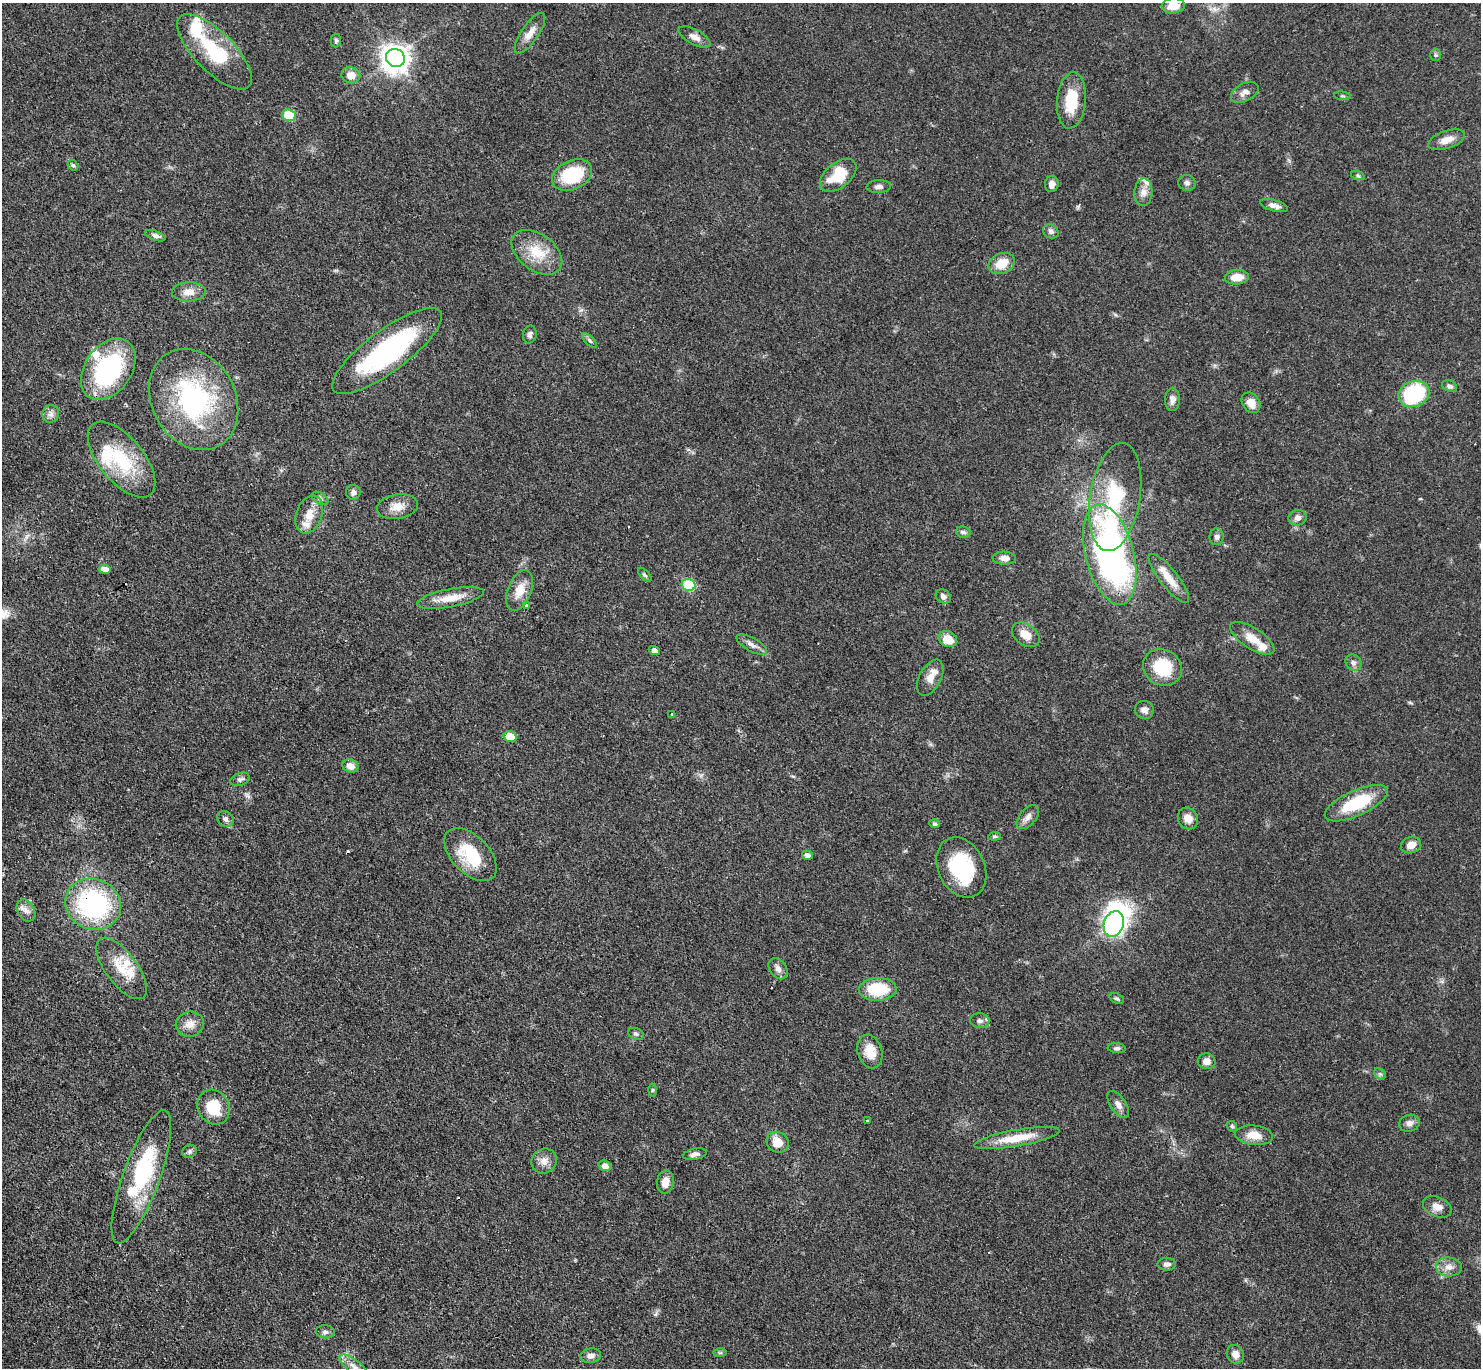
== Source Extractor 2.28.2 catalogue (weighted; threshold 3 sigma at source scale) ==
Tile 7 of 4 x 4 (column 3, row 2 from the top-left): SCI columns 2960-4438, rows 3030-4395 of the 5921 x 5916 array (HDU 1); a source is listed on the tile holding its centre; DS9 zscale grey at full resolution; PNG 1483 x 1370 px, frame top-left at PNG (2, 3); each listed source drawn as its Kron ellipse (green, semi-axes under 4 px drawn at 4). Shown black and unused: <1% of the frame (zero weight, under 3 of 4 exposures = <1% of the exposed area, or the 3 px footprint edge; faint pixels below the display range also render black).
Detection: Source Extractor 2.28.2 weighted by HDU 2 'WHT'; one run over the whole footprint, this tile lists its part. Background 0.0763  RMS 0.004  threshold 0.0181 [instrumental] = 3 sigma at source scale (4.5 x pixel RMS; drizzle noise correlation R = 1.50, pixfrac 1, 0.05/0.05 arcsec/px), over >= 5 px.
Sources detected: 128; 1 inside a brighter object's white glare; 1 cosmic-ray / hot-pixel residue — neither listed nor drawn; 9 inside a brighter listed object's ellipse — not listed separately; the other 117 listed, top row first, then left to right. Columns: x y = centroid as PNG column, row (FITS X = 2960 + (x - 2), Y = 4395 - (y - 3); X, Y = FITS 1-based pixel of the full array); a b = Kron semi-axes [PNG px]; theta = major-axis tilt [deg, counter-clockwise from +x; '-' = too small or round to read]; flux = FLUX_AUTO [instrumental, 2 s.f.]
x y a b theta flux
1173 6 11 7 4 5.9
530 33 24 8 56 4.2
694 37 17 7 -28 2.9
336 40 7 5 -89 0.66
214 52 49 20 -45 26
1436 55 6 5 - 0.67
395 58 9 8 - 500
351 75 9 8 - 3.7
1245 92 15 9 29 2.7
1342 96 8 3 -5 0.53
1071 100 28 14 85 14
289 115 7 5 -17 18
1447 140 19 9 19 4
73 165 6 4 -41 0.6
572 175 21 14 24 22
838 175 21 12 38 14
1358 176 7 4 -19 0.66
1187 183 8 8 - 1.4
1052 184 8 7 - 2.1
879 187 12 6 3 1.7
1143 192 14 9 87 3.1
1274 206 14 5 -16 2.5
1051 231 8 6 -29 1.3
155 236 11 4 -20 1.3
537 252 28 18 -37 12
1002 263 14 10 25 7.7
1237 277 12 7 5 5.9
189 292 17 9 2 4.1
530 335 9 6 78 1.2
590 341 10 4 -45 0.9
387 351 66 21 36 65
108 369 34 23 54 50
1450 386 8 5 -25 1.2
1414 394 16 12 21 37
1172 399 11 7 88 2.1
194 400 53 42 -61 64
1251 403 11 8 -56 4.4
51 414 9 8 - 1.8
121 459 45 22 -50 25
353 492 7 7 - 1.4
1115 497 54 25 81 31
320 498 9 5 -30 1.1
397 507 21 12 9 5.2
309 515 19 13 70 6
1298 518 9 8 - 2.2
963 532 7 5 -16 0.98
1217 537 8 7 - 1.2
1110 555 51 24 -76 180
1004 558 12 6 -2 2.1
105 569 6 4 -10 3.1
645 575 8 4 -45 0.74
1169 578 30 9 -52 6.4
689 585 7 5 -16 28
520 590 21 11 67 6.2
943 596 8 6 -38 1.6
450 598 34 9 11 7.3
526 605 3 3 - 0.81
1026 635 15 10 -35 5.1
1252 638 25 10 -33 6.7
948 639 9 7 -27 6.7
752 645 17 6 -29 2.4
654 651 5 4 - 1.6
1353 662 8 7 - 1.4
1163 667 20 17 -31 16
930 678 19 11 62 4.4
1144 710 9 9 - 2
672 714 4 2 - 0.32
510 737 6 5 - 10
350 766 8 6 -17 2.9
240 779 10 6 19 1.2
1356 803 34 12 24 20
1028 817 14 8 49 2.4
1188 818 11 9 -60 3.8
225 819 8 7 - 1.3
935 824 5 4 - 0.84
995 836 6 4 5 0.56
1411 845 10 8 18 3.7
470 855 32 18 -46 19
807 855 5 4 - 1.5
961 867 31 23 -64 29
93 904 28 25 -23 62
26 910 12 8 -59 2.4
1114 924 13 10 70 270
122 968 36 15 -53 10
778 969 11 8 -55 2.2
878 989 19 11 2 18
1117 999 7 4 -21 0.8
980 1021 9 7 -8 1.4
190 1024 14 12 16 3.7
636 1034 8 5 -21 0.9
1117 1048 9 5 -5 0.9
870 1051 17 12 -74 6.9
1207 1061 9 8 - 2.7
1380 1074 6 5 - 0.73
652 1090 6 4 88 0.61
1118 1104 15 8 -55 2.4
214 1107 18 15 -58 11
867 1121 3 3 - 0.56
1409 1123 10 8 18 2
1232 1126 6 4 -45 0.62
1254 1135 19 10 -5 5.9
1017 1138 43 8 10 10
778 1142 11 10 - 5.4
189 1151 7 6 - 0.94
695 1154 12 5 12 1.7
544 1161 13 12 - 3.5
605 1166 6 5 - 2.7
141 1177 70 18 70 31
665 1182 12 8 82 3.6
1437 1207 15 9 -23 3.5
1167 1264 9 6 1 1.6
1449 1267 13 9 -5 3.1
325 1332 9 6 -7 1.2
720 1353 7 4 1 0.64
1235 1354 10 8 -62 2.7
591 1356 10 7 11 2
353 1366 17 6 -38 2.8
Overlapping masked pixels (flux is a lower limit): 1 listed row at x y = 93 904
Isophote crosses this tile's border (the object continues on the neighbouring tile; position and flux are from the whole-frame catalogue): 1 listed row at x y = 1173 6